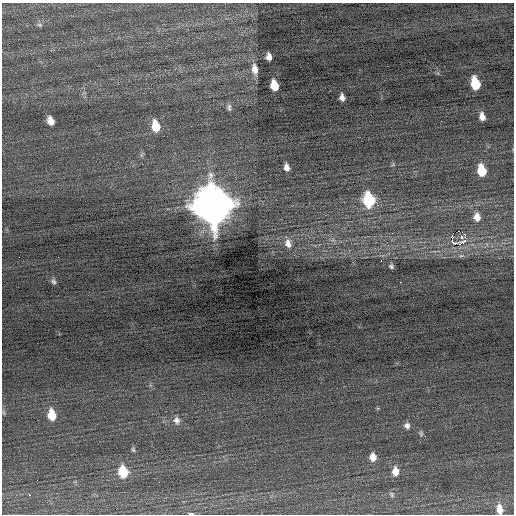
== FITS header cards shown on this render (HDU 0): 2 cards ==
NAXIS1  =                  512 / Axis length
NAXIS2  =                  512 / Axis length

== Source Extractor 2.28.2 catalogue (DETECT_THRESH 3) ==
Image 512 x 512 px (HDU 0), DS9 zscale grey, 1 PNG px = 1 image px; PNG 516 x 516 px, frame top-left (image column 1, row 512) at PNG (2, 3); no overlay
Background -0.0232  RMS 0.7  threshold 2.11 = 3 sigma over >= 5 px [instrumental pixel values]
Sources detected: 43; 1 with non-positive FLUX_AUTO (blend fragments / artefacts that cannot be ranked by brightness) is not listed; the other 42 listed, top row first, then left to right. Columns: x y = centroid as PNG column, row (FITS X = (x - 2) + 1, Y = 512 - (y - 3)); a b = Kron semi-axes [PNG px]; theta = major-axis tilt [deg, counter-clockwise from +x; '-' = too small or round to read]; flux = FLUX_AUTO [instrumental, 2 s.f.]
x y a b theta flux
39 25 7 4 -19 82
269 57 7 5 -85 260
255 69 14 7 -80 380
475 83 10 6 -77 1800
274 85 9 6 -75 960
342 97 7 5 -77 220
229 107 9 6 -82 130
482 116 7 5 -77 300
50 121 9 6 -69 380
441 121 2 2 - 69
156 126 11 7 -77 950
141 155 7 4 71 81
286 167 8 5 -80 250
482 170 9 6 -79 1300
369 200 10 7 -79 3800
213 205 15 12 -73 140000
477 217 10 8 -82 390
458 231 2 2 - 3900
465 235 3 2 - 740
461 236 3 3 - 110
451 237 3 2 - 400
464 241 8 3 19 11
288 243 13 9 -75 380
461 256 8 4 -7 99
19 257 2 2 - 25
381 261 2 2 - 64
391 266 5 5 - 110
54 281 8 6 -55 110
400 282 3 2 - 47
4 413 7 3 -71 62
52 415 11 7 -80 910
177 420 11 9 -66 270
407 426 8 7 - 190
421 433 6 6 - 84
133 449 7 5 -74 77
373 457 9 7 -85 360
395 471 10 7 -89 440
123 472 10 8 -80 1400
392 494 9 6 -53 110
29 495 2 2 - 280
499 509 11 6 -81 490
190 514 4 2 - 2700
At the frame edge (FLAGS 8, measured only in part): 2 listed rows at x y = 499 509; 190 514
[1 non-positive-flux detection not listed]